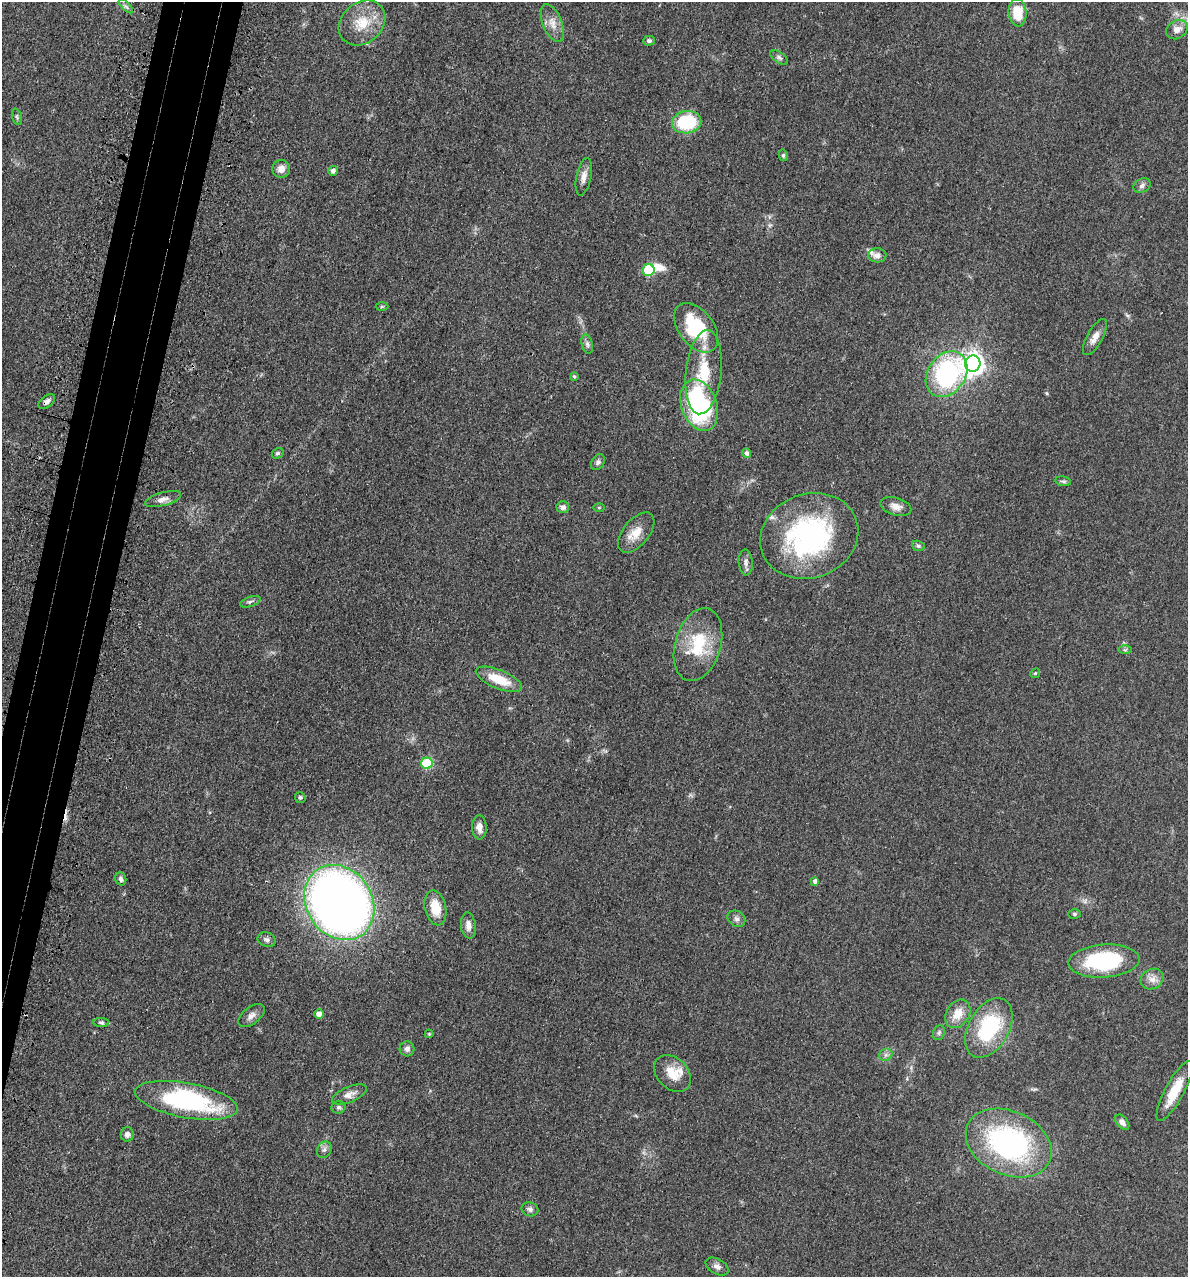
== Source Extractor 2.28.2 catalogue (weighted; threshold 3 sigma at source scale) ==
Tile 7 of 4 x 4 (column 3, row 2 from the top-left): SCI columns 2689-3874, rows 2623-3897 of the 5260 x 5242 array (HDU 1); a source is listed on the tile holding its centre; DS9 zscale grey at full resolution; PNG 1190 x 1279 px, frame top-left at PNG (2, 2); each listed source drawn as its Kron ellipse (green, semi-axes under 4 px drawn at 4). Shown black and unused: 5% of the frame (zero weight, under 3 of 4 exposures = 7% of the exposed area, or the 3 px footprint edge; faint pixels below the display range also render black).
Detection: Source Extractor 2.28.2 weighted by HDU 2 'WHT'; one run over the whole footprint, this tile lists its part. Background 0.041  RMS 0.005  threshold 0.0223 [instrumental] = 3 sigma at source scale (4.5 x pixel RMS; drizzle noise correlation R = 1.50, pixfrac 1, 0.05/0.05 arcsec/px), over >= 5 px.
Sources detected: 80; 1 inside a brighter object's white glare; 1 cosmic-ray / hot-pixel residue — neither listed nor drawn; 2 inside a brighter listed object's ellipse — not listed separately; the other 76 listed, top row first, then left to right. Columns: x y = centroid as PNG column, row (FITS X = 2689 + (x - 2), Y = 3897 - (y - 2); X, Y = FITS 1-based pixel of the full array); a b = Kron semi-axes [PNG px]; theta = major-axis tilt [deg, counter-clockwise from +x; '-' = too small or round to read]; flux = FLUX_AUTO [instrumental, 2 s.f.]
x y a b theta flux
126 6 9 3 -44 1.1
1017 12 14 9 -84 12
362 23 25 20 40 14
552 23 20 9 -68 5.1
1177 30 11 9 33 3.9
649 41 5 5 - 1.1
779 57 10 5 -34 1.3
17 117 8 4 -72 0.96
687 122 15 11 9 29
783 155 6 4 -78 0.74
281 169 9 9 - 3.5
333 171 5 5 - 1.8
584 177 19 7 79 3.6
1142 186 9 7 27 1.9
877 255 9 7 -3 2.4
649 270 6 6 - 28
382 307 6 4 2 0.6
696 328 28 17 -53 33
1095 337 20 7 61 4.2
587 344 10 5 -76 1.5
973 364 8 7 - 330
704 372 42 18 84 21
947 374 24 18 54 67
574 376 4 3 - 0.52
47 401 9 5 37 2
699 405 27 17 -70 70
278 453 6 5 - 0.95
747 453 5 4 - 1.3
598 462 8 6 61 1.3
1063 481 8 5 -8 1
163 499 19 6 15 3.1
896 506 16 9 -16 3.5
563 507 6 6 - 1.9
599 508 6 4 0 0.48
636 533 24 13 51 7.4
809 536 50 42 20 90
918 546 6 5 - 0.89
746 562 13 7 -87 2.2
250 602 10 5 17 1.3
698 645 37 23 73 25
1125 650 7 4 1 0.77
1035 673 5 4 - 0.59
499 679 25 9 -22 12
427 763 6 5 - 34
300 798 5 5 - 0.98
479 827 12 7 -89 3.3
121 879 6 5 - 1.4
815 881 4 4 - 1.4
339 902 39 33 -56 510
435 908 18 10 -77 10
1074 914 6 5 - 0.83
736 919 9 7 -34 1.8
468 925 13 7 -85 3.5
267 939 9 7 -21 1.5
1104 961 35 16 3 45
1152 979 12 10 27 3.7
319 1014 5 4 - 3.2
958 1014 15 11 56 7.2
251 1016 15 8 38 2.9
101 1023 8 4 -1 0.92
989 1028 32 20 60 37
939 1033 8 5 69 1.2
429 1034 4 4 - 0.49
407 1049 7 7 - 1.7
886 1055 7 6 - 1.3
673 1073 21 15 -45 9.1
1174 1091 33 9 62 13
349 1094 18 7 23 3.5
186 1100 52 17 -10 68
338 1107 7 6 - 1.1
1122 1122 9 5 -51 2
127 1134 7 6 - 2.1
1009 1143 45 31 -25 95
324 1150 8 7 - 1.7
530 1209 8 7 - 1.7
717 1266 12 7 -30 2.2
Overlapping masked pixels (flux is a lower limit): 1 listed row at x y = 47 401